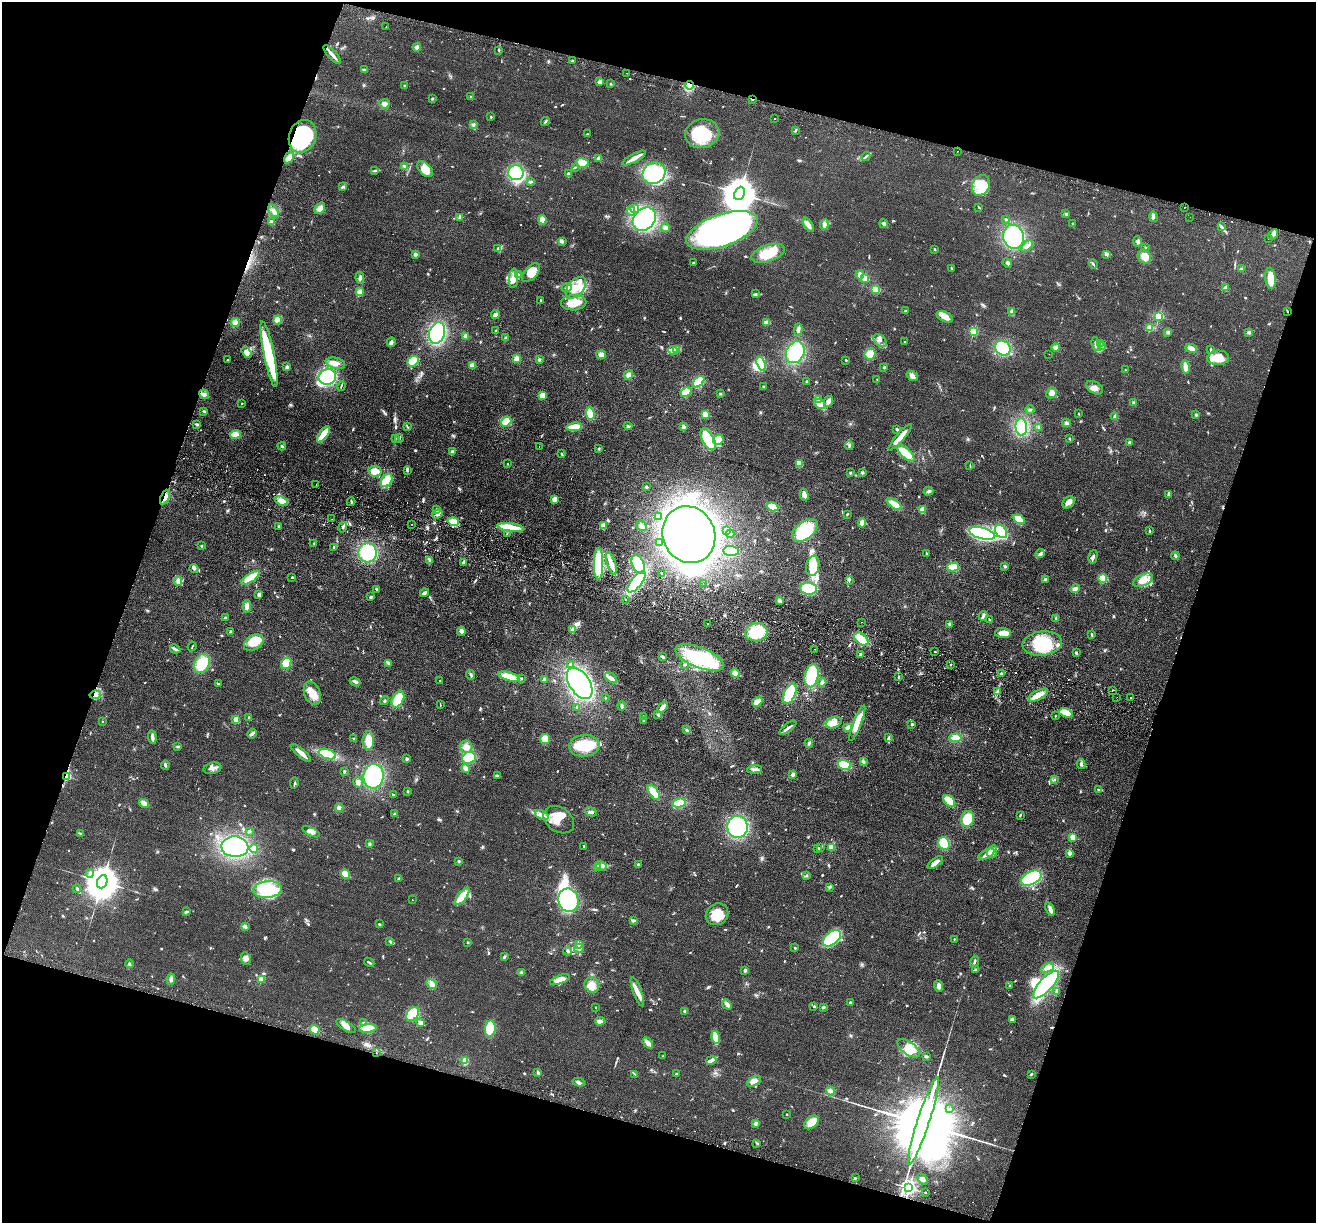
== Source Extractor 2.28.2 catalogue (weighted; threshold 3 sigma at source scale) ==
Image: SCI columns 20-5273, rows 188-5071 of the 5292 x 5384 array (HDU 1 of 3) = the unmasked area's bounding box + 8 px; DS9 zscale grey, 4 x 4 block average (1 PNG px = mean of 4 x 4 image px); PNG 1318 x 1225 px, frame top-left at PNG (2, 2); each listed source drawn as its Kron ellipse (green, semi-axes under 4 px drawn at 4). Shown black and unused: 36% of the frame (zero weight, under 2 of 3 exposures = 3% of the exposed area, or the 3 px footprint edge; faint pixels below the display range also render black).
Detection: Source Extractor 2.28.2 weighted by HDU 2 'WHT'. Background 0.0571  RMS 0.009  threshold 0.0403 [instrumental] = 3 sigma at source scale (4.5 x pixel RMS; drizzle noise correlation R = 1.50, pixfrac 1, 0.05/0.05 arcsec/px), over >= 5 px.
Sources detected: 1034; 1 too faint to see at this stretch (4 x 4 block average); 23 inside a brighter object's white glare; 30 cosmic-ray / hot-pixel residue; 3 long thin detections or spike segments (spike, bleed or trail) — neither listed nor drawn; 15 coinciding with a brighter row at this scale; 80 inside a brighter listed object's ellipse — not listed separately; of the other 882, all 500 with FLUX_AUTO >= 4.02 (the completeness limit of this list) listed and drawn (382 fainter detections not listed), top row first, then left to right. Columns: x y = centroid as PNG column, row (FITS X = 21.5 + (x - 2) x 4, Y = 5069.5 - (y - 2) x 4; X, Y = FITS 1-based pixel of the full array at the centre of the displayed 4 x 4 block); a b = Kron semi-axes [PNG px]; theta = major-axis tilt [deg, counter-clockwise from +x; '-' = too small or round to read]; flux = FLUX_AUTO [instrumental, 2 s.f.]
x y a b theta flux
386 27 2 2 - 5.3
417 47 4 3 - 18
499 50 3 2 - 4.2
332 55 12 3 -49 29
573 61 3 3 - 9.4
364 70 3 3 - 7.7
627 73 2 2 - 5.4
600 82 3 3 - 29
611 84 3 2 - 4.6
689 85 4 4 - 110
404 86 3 2 - 4.1
471 97 2 2 - 4.7
432 98 3 2 - 5.6
752 99 2 2 - 34
384 104 5 5 - 22
491 117 2 2 - 16
774 119 2 2 - 5.2
545 121 5 2 - 5.7
473 124 4 3 - 9.6
796 130 3 2 - 4.8
587 134 3 2 - 4.5
702 134 17 14 15 240
303 136 17 13 68 480
957 151 2 2 - 13
866 156 5 2 - 9.2
289 158 6 3 56 39
599 158 3 3 - 15
634 158 13 3 30 35
582 163 6 4 -21 61
405 167 4 3 - 11
575 167 2 2 - 4.3
425 169 9 5 -45 73
375 171 4 2 - 6.9
516 173 8 7 - 250
654 173 12 10 32 320
568 174 4 2 - 11
530 182 3 3 - 7
981 185 11 8 59 120
342 186 4 2 - 7.1
739 193 7 5 67 19000
979 207 2 2 - 4.4
1185 207 2 2 - 9.5
320 208 6 5 - 31
635 208 3 2 - 7.1
273 211 7 3 -61 17
631 211 4 3 - 13
1066 214 3 3 - 7.1
1153 217 5 3 - 14
1190 217 2 2 - 5.5
460 218 3 2 - 14
644 219 13 10 45 440
1006 219 3 2 - 7.7
542 220 5 4 - 35
272 222 3 3 - 31
884 224 4 4 - 14
1073 224 3 2 - 7.2
808 225 8 3 -56 41
824 225 5 4 - 21
1222 227 3 2 - 4.2
665 228 4 4 - 14
722 230 37 16 19 1900
1273 234 6 3 42 20
1014 237 12 10 -74 400
1268 239 2 2 - 5
1138 241 5 3 - 14
562 242 4 2 - 12
1027 246 7 3 47 21
1145 248 3 2 - 5
497 249 3 2 - 4.1
934 249 2 2 - 6.3
768 253 17 8 18 130
415 254 2 2 - 75
1106 255 3 3 - 7.5
1144 256 7 6 - 54
694 263 3 2 - 4.5
1007 263 5 3 - 11
1093 264 5 2 - 6.7
951 268 3 2 - 4.2
1241 269 3 2 - 5.2
531 273 11 6 48 67
518 275 2 2 - 4.9
860 275 4 3 - 27
360 278 6 3 -83 14
514 278 9 4 86 42
865 278 2 2 - 290
1270 278 10 5 -83 100
567 287 5 3 - 17
576 288 12 8 48 83
1226 288 4 3 - 17
875 289 3 3 - 86
360 292 2 2 - 190
756 294 3 2 - 6.5
541 300 3 2 - 4
574 303 13 8 4 80
905 311 2 2 - 4.9
1287 311 2 2 - 5.1
1012 312 3 2 - 29
495 315 4 2 - 36
1159 316 2 2 - 530
945 317 9 5 -24 45
277 320 4 4 - 59
235 322 4 4 - 37
767 322 4 3 - 30
1149 328 2 2 - 230
496 330 2 2 - 19
798 330 6 3 89 12
973 332 2 2 - 410
1168 332 4 3 - 11
1249 332 3 3 - 7.6
437 333 11 7 74 440
465 336 3 3 - 14
505 338 4 2 - 5.9
880 341 7 5 -39 22
391 342 5 3 - 12
905 342 2 2 - 22
1096 344 7 3 -71 20
1101 344 4 2 - 7.6
1102 346 3 2 - 6.9
1056 347 4 4 - 15
1003 348 8 7 - 230
1191 348 6 3 -27 29
677 349 4 3 - 13
673 350 5 2 - 13
1211 350 4 2 - 8.1
246 352 6 4 -56 30
795 352 11 9 62 240
269 354 33 5 -78 370
870 354 6 5 - 60
1049 354 2 2 - 4.1
601 355 5 4 - 26
517 358 3 3 - 36
1218 358 11 7 4 89
539 359 3 3 - 6.9
228 360 2 2 - 5.6
846 360 2 2 - 4.9
413 361 6 5 - 92
335 363 10 5 -12 35
761 364 7 4 -73 140
472 365 4 3 - 24
287 367 3 3 - 12
884 367 2 2 - 31
1186 367 7 4 -78 31
1125 370 2 2 - 4.4
628 375 5 4 - 15
912 376 6 4 -39 30
327 377 9 7 12 350
877 379 2 2 - 4.5
699 382 7 4 45 130
807 382 3 2 - 4.6
341 386 5 2 - 5.5
764 387 3 2 - 5.4
1095 388 9 5 -30 30
686 392 6 4 24 55
1051 393 6 5 - 23
204 394 5 4 - 17
720 394 3 2 - 4.7
542 395 4 3 - 60
819 400 3 2 - 6
829 401 5 3 - 26
242 403 2 2 - 5.5
1133 403 3 3 - 9.6
820 404 6 3 -36 19
1030 410 4 2 - 9.5
204 411 3 2 - 4.4
590 414 6 4 -85 110
705 414 3 3 - 62
1078 414 3 2 - 4.7
1196 415 3 3 - 5.9
1114 416 3 2 - 7.5
506 422 5 4 - 77
1066 423 4 3 - 14
197 424 4 3 - 8.6
407 426 3 2 - 4.3
628 426 4 3 - 12
574 427 8 3 7 100
683 427 3 3 - 14
1021 427 9 6 -84 120
1039 427 4 2 - 8.1
897 429 3 2 - 7.9
235 434 5 4 - 43
323 434 9 3 55 120
900 437 17 3 49 50
395 438 3 2 - 5.9
399 439 4 2 - 5.1
708 439 12 5 -61 220
1069 439 2 2 - 6.5
718 440 5 5 - 73
1129 443 2 2 - 48
849 445 4 2 - 8
282 446 4 3 - 8.9
539 446 2 2 - 4.1
599 448 3 2 - 4.4
452 452 3 3 - 14
906 453 11 4 -43 100
562 454 4 2 - 4.7
799 463 3 3 - 93
507 464 2 2 - 7
970 466 3 2 - 4.2
407 470 4 2 - 6.1
375 471 7 5 -10 50
850 473 3 2 - 6.4
862 473 3 3 - 7.2
386 481 7 5 54 130
316 485 2 2 - 4.5
646 487 3 2 - 5.1
928 491 5 3 - 9.9
804 494 6 3 -74 35
1168 494 4 2 - 8.8
165 497 8 3 67 29
554 499 4 3 - 33
281 501 6 4 -23 43
351 502 4 2 - 6.3
1069 502 7 5 48 24
894 504 8 4 -35 82
773 507 6 4 -18 86
923 509 3 3 - 38
436 510 4 2 - 10
437 514 5 2 - 13
847 514 3 2 - 4.7
658 517 3 3 - 11
332 519 2 2 - 4.6
1019 519 6 3 -33 86
453 522 6 3 -18 93
862 523 4 3 - 47
412 524 2 2 - 7.3
603 525 3 3 - 57
642 526 5 4 - 22
278 527 4 2 - 5.6
343 527 5 2 - 8.6
511 527 13 3 -8 130
727 531 4 3 - 9.2
805 531 15 8 38 270
1001 531 7 5 -52 220
1149 531 3 2 - 5.5
507 533 2 2 - 6.6
982 533 13 5 -16 960
730 534 4 3 - 18
689 535 29 26 -64 1900
660 542 2 2 - 16
314 544 3 2 - 5
201 546 3 2 - 4.5
334 547 3 2 - 5.4
731 551 7 5 -5 96
368 553 9 9 - 250
927 554 4 2 - 5.1
1040 554 5 3 - 12
1175 556 4 2 - 7.3
1093 557 7 2 75 13
430 561 3 2 - 4.6
463 562 3 3 - 8.8
611 563 12 3 -71 59
598 564 16 5 -90 440
638 564 10 5 -64 170
813 566 10 6 81 64
1005 566 3 3 - 7.6
953 567 6 4 13 62
194 568 4 3 - 13
662 574 2 2 - 11
292 577 3 2 - 4.8
250 578 11 4 34 95
1103 578 4 4 - 110
1045 579 3 2 - 12
1143 580 11 5 24 58
178 581 4 3 - 23
849 581 3 2 - 4.8
636 582 12 5 52 370
703 584 2 2 - 5.8
809 588 8 6 -7 190
376 589 3 2 - 5.1
1075 589 4 4 - 24
424 593 5 2 - 14
259 595 3 3 - 12
370 597 3 2 - 4.3
625 600 2 2 - 8.5
779 600 4 3 - 11
247 606 6 4 86 20
983 616 5 2 - 22
225 618 2 2 - 10
1056 618 3 3 - 6.1
989 620 4 2 - 4
862 622 2 2 - 4.8
707 624 2 2 - 21
950 625 3 2 - 7.2
572 630 2 2 - 130
230 631 2 2 - 13
461 631 4 4 - 15
756 632 11 9 12 210
1003 633 8 5 -3 33
1092 635 3 2 - 11
861 639 8 5 -40 63
254 643 11 7 32 110
1042 643 20 12 7 230
192 646 5 2 - 4.4
175 649 5 2 - 11
815 649 2 2 - 27
935 651 2 2 - 4.5
1076 653 4 2 - 6.5
861 654 3 3 - 6.6
662 657 4 2 - 8.3
699 657 26 10 -21 450
286 663 6 5 - 93
389 663 3 2 - 5.7
202 664 10 7 60 140
950 664 2 2 - 4.7
570 665 4 2 - 10
685 665 4 2 - 7.4
735 673 5 4 - 40
1001 674 4 3 - 11
471 675 5 2 - 13
812 676 11 7 78 260
509 677 11 4 -17 87
898 677 3 2 - 4.9
521 678 3 2 - 4.1
611 678 7 3 -36 21
545 680 3 3 - 16
440 681 3 2 - 5
355 682 5 3 - 14
822 682 4 3 - 13
580 683 17 10 -57 1000
218 684 3 2 - 5.3
1112 691 2 2 - 8.9
997 692 3 2 - 6.2
312 693 12 8 -68 69
790 694 11 5 65 200
95 695 6 2 10 11
1038 695 11 4 27 45
1117 697 2 2 - 11
605 698 2 2 - 5.1
1131 698 2 2 - 71
398 699 9 5 60 130
384 700 5 2 - 5.3
757 702 5 3 - 48
440 705 4 2 - 4.2
622 706 4 3 - 8.8
662 707 6 2 49 36
577 708 2 2 - 30
1066 713 7 3 -18 110
658 715 3 2 - 4.4
1055 716 2 2 - 4.2
249 717 2 2 - 9.2
643 717 2 2 - 4.3
236 720 2 2 - 220
643 720 3 2 - 4.3
102 721 2 2 - 7.4
834 722 8 5 22 53
857 723 19 4 68 110
912 724 2 2 - 28
847 727 4 3 - 13
788 728 10 2 38 17
687 730 3 2 - 5
252 734 5 3 - 15
152 737 7 2 -84 24
889 738 4 3 - 8.1
955 738 6 4 4 48
353 739 3 2 - 5.5
545 739 5 5 - 51
368 741 9 5 88 86
809 743 4 2 - 7.4
178 746 4 2 - 6
584 746 15 11 6 190
466 747 6 6 - 33
301 753 13 3 -40 49
327 754 9 5 -17 170
469 758 7 5 19 130
407 759 2 2 - 36
863 761 3 3 - 13
1081 764 5 2 - 8
165 765 4 2 - 11
844 765 7 5 -15 120
212 768 9 5 12 30
466 769 4 3 - 31
754 769 7 3 4 15
344 772 3 2 - 4.6
793 774 3 3 - 14
66 776 2 2 - 630
374 776 12 10 83 420
497 776 4 2 - 11
1054 780 3 2 - 4.7
358 782 5 4 - 18
294 783 6 2 80 6
1098 790 2 2 - 15
408 791 2 2 - 5.9
654 792 8 4 -53 70
393 795 3 2 - 5.8
949 801 7 4 -46 110
144 803 5 3 - 34
679 803 7 4 12 160
339 808 4 3 - 14
591 812 6 3 -26 14
394 814 3 2 - 6.1
542 815 7 3 -22 24
1020 815 2 2 - 5.1
967 819 8 6 72 100
559 820 16 12 -35 80
737 827 11 10 - 500
249 831 3 3 - 6.8
311 832 9 3 -27 21
80 833 3 2 - 8.8
1073 837 2 2 - 210
944 843 6 5 - 140
369 844 3 3 - 7.2
583 846 2 2 - 8.5
235 847 13 10 -4 500
820 847 3 2 - 5.4
831 847 2 2 - 200
254 848 4 3 - 27
818 848 2 2 - 14
992 852 6 4 70 49
1069 853 2 2 - 100
986 854 9 3 29 24
458 861 3 3 - 5.7
935 863 9 4 36 28
638 864 3 3 - 6.5
601 866 6 3 -26 15
597 867 3 2 - 5.2
90 873 4 3 - 11
345 874 5 3 - 92
806 876 3 2 - 5.4
1031 878 11 6 26 240
399 879 3 2 - 12
102 882 7 5 68 20000
829 887 3 2 - 4.6
77 888 4 2 - 6.7
267 890 14 8 6 120
462 896 10 4 52 100
412 900 2 2 - 4.4
568 900 12 10 -72 440
1050 909 7 2 -69 29
186 912 4 2 - 11
717 914 12 10 37 96
634 920 3 2 - 6.3
379 924 3 2 - 6
246 927 4 3 - 10
832 938 10 6 38 300
954 939 2 2 - 6.1
390 941 4 2 - 6.6
468 943 2 2 - 19
579 945 3 2 - 5.9
579 948 5 3 - 11
795 948 2 2 - 19
568 951 4 2 - 9.6
504 957 3 2 - 8.4
246 958 6 4 -70 22
369 962 5 2 - 7.6
974 962 6 2 73 9.1
129 964 4 2 - 5.4
1047 968 6 4 23 40
975 969 4 2 - 7.9
745 970 2 2 - 53
522 972 4 3 - 9.6
171 979 6 3 81 13
261 979 2 2 - 220
560 980 10 4 19 48
432 984 6 4 -50 19
1046 984 18 7 47 650
592 985 8 7 - 53
1010 985 2 2 - 4.8
939 986 6 3 -71 21
637 992 15 4 -70 49
1056 992 4 2 - 7
850 1003 2 2 - 41
727 1004 5 2 - 35
814 1006 3 2 - 6.8
595 1007 2 2 - 6.7
823 1007 3 2 - 6.2
685 1011 2 2 - 61
412 1014 8 5 53 140
1012 1019 4 2 - 10
600 1021 5 3 - 24
421 1022 3 3 - 17
363 1023 3 2 - 6.1
346 1026 11 5 -31 36
368 1028 9 4 5 93
490 1028 8 5 84 150
315 1030 5 4 - 56
716 1037 6 3 -76 93
648 1043 6 3 -49 33
909 1048 13 6 -36 73
376 1053 2 2 - 6.1
663 1056 3 2 - 4.4
926 1056 3 3 - 7.8
711 1060 5 3 - 15
465 1061 4 2 - 57
538 1073 3 2 - 9.9
635 1074 4 2 - 4.9
676 1074 2 2 - 24
1031 1074 3 2 - 6.7
754 1081 7 4 26 33
578 1082 6 3 -13 12
830 1091 4 4 - 15
950 1109 4 2 - 5.3
786 1114 2 2 - 9.1
923 1121 46 6 72 200000
811 1122 8 5 40 84
755 1123 4 3 - 11
756 1143 3 2 - 6.3
855 1178 3 2 - 4.5
923 1179 6 3 -50 16
909 1188 2 2 - 1900
925 1193 2 2 - 4.6
Overlapping masked pixels (flux is a lower limit): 9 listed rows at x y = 689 85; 752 99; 303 136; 289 158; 1287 311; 165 497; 95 695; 66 776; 376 1053
Diffuse or blended objects may show on this block-average render without a row.